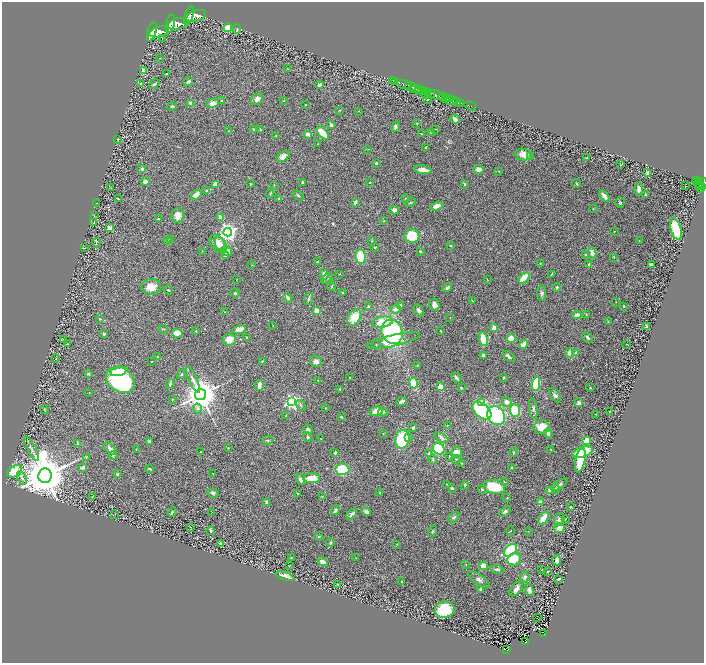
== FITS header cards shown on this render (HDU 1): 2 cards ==
NAXIS1  =                 1404
NAXIS2  =                 1321

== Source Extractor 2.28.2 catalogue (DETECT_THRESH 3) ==
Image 1404 x 1321 px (HDU 1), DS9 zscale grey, zoomed out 1/2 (1 PNG px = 2 x 2 image px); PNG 706 x 665 px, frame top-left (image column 1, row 1321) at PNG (2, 2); each listed source drawn as its Kron ellipse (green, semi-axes under 4 px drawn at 4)
Background 1.6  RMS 0.048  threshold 0.144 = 3 sigma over >= 5 px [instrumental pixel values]
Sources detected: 383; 28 cannot appear on this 1/2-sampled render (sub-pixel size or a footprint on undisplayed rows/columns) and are neither listed nor drawn; the other 355 listed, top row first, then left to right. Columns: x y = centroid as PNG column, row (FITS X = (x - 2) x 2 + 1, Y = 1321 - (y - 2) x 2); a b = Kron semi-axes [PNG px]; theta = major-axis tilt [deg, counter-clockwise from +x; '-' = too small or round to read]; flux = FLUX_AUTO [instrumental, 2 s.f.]
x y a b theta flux
189 16 10 4 75 9700
196 16 10 5 17 11000
170 24 9 4 76 11000
177 24 10 5 14 12000
228 27 4 4 - 90
237 29 4 2 - 7.8
152 32 10 4 74 7000
159 32 10 5 16 7700
162 39 2 1 - 2
160 58 2 2 - 3.5
288 69 4 3 - 6.8
144 71 3 2 - 230
166 74 2 2 - 7.6
188 81 5 3 - 15
393 81 3 1 - 86
395 81 2 1 - 55
141 83 3 3 - 11
154 84 6 2 39 14
404 84 7 2 -19 3000
319 85 4 3 - 25
410 86 6 2 -16 3100
415 89 5 2 - 940
418 90 4 2 - 900
422 90 3 2 - 1100
427 92 3 2 - 820
426 94 4 2 - 350
430 94 4 3 - 2200
437 95 7 3 -26 6800
443 97 4 2 - 920
446 98 3 2 - 1700
257 99 6 5 - 46
448 99 2 2 - 1100
428 100 2 2 - 11
452 100 6 3 10 620
221 101 3 2 - 7
283 101 3 2 - 4.2
456 102 2 1 - 470
213 103 6 4 6 57
461 103 2 1 - 140
191 104 3 3 - 68
306 105 3 2 - 4
172 106 5 3 - 12
471 106 6 1 -18 49
340 110 3 2 - 5.1
359 111 2 2 - 3.2
455 119 5 3 - 34
417 123 2 2 - 7
331 125 2 2 - 73
396 127 5 3 - 34
254 129 3 2 - 9.7
260 129 3 2 - 5.2
436 129 2 2 - 4.5
229 131 2 2 - 3.5
323 133 8 4 -48 240
431 133 3 2 - 5.7
307 134 4 3 - 34
422 134 3 2 - 4.3
276 135 3 2 - 6.3
118 139 3 2 - 5.4
318 143 2 1 - 2.6
426 148 3 2 - 19
368 149 2 2 - 3.2
523 155 8 6 -9 89
283 156 7 4 33 62
531 156 4 4 - 9.5
586 158 4 3 - 8.5
376 163 2 2 - 42
621 165 3 1 - 4.4
142 169 4 3 - 18
478 169 5 4 - 47
423 170 9 4 -6 63
499 171 2 2 - 3.3
647 173 4 3 - 20
145 181 4 3 - 36
696 181 3 2 - 370
303 182 2 2 - 13
699 182 3 2 - 350
369 183 3 2 - 6.3
576 183 4 3 - 9.1
215 184 3 3 - 78
251 184 3 3 - 5.9
465 184 3 2 - 8.8
699 184 4 2 - 300
703 184 6 3 77 1000
274 185 3 2 - 5.1
700 185 4 1 - 800
686 186 2 2 - 8.7
700 187 5 2 - 720
111 188 3 2 - 3.5
639 189 6 4 84 43
206 191 4 3 - 12
270 194 4 2 - 8.2
646 194 3 2 - 10
196 195 5 4 - 88
298 195 6 3 -43 12
604 196 7 3 -51 62
279 198 3 2 - 7.4
406 198 3 2 - 7.2
118 199 3 2 - 8.9
355 202 3 2 - 33
410 202 6 2 29 7
96 203 2 1 - 2.6
620 203 5 4 - 13
437 206 6 4 20 63
593 208 3 2 - 3.5
394 210 5 4 - 58
177 215 7 6 - 64
94 216 3 2 - 3.8
221 217 4 3 - 79
158 219 3 2 - 10
384 221 3 2 - 5.1
94 222 3 2 - 11
110 228 4 4 - 53
676 229 11 5 -73 400
614 231 2 1 - 3.7
228 232 4 4 - 4600
412 236 7 7 - 300
170 239 2 2 - 7.4
167 241 4 3 - 8.8
372 241 3 2 - 5.3
639 241 3 2 - 4.1
96 243 5 2 - 10
217 243 10 7 -53 110
221 245 8 5 -55 47
450 245 3 2 - 7.2
375 247 4 3 - 9.2
84 248 4 2 - 4.5
202 251 2 1 - 4.3
226 251 6 4 -15 100
420 251 3 2 - 9.3
592 253 6 3 -78 45
585 255 4 2 - 8.4
225 256 4 3 - 41
361 256 7 5 -80 240
614 257 3 3 - 5.1
317 262 3 2 - 9.4
540 263 3 2 - 5
589 264 3 3 - 14
651 264 4 3 - 17
252 265 2 2 - 4.3
324 274 5 4 - 59
340 274 3 2 - 4.3
551 274 3 2 - 4.1
524 278 6 3 47 370
237 279 2 2 - 2.9
327 279 6 2 38 9.8
487 279 4 1 - 3.9
332 286 5 3 - 9.8
151 287 10 8 1 110
557 287 4 3 - 14
447 288 5 3 - 20
168 290 5 3 - 9.1
235 293 5 4 - 13
342 293 2 2 - 20
541 293 8 4 85 22
288 298 5 2 - 38
308 299 6 3 72 17
472 300 3 2 - 5.4
616 302 2 1 - 3.7
434 304 6 5 - 72
400 305 3 3 - 21
369 306 3 2 - 11
624 306 3 2 - 7.7
396 309 5 3 - 48
418 310 6 4 -63 27
317 311 2 2 - 160
225 312 2 2 - 3.8
586 314 4 3 - 8.6
577 315 4 3 - 62
354 317 9 6 56 200
450 318 3 2 - 3.1
100 319 3 2 - 7.9
382 322 10 5 9 300
608 322 3 2 - 6.9
273 326 2 1 - 3
494 327 2 2 - 160
647 327 3 3 - 24
163 329 4 2 - 8.1
239 329 7 3 16 96
196 331 3 2 - 5.7
441 331 2 2 - 16
392 332 12 10 -65 1000
177 333 5 4 - 120
104 334 3 3 - 16
247 337 3 3 - 7.2
588 337 6 3 -42 24
511 338 4 4 - 170
229 339 6 6 - 120
484 339 7 4 -74 180
63 340 3 3 - 5.2
393 341 27 5 13 170
67 344 2 2 - 5.8
524 344 5 3 - 71
627 344 4 2 - 4.7
376 345 4 3 - 7.6
570 353 5 4 - 48
576 353 3 3 - 21
483 355 3 2 - 20
157 356 2 1 - 5
508 356 7 3 -39 37
56 359 2 2 - 6.5
152 361 2 1 - 3.8
262 361 2 2 - 14
316 361 6 5 - 34
417 365 3 2 - 4.6
119 371 9 3 15 230
88 374 2 2 - 39
181 374 5 2 - 9.5
504 377 2 2 - 5.5
350 378 2 2 - 9
456 378 6 2 -50 24
120 380 15 12 -32 1400
193 380 14 4 -65 42
318 380 3 2 - 8.2
413 383 5 4 - 310
170 384 5 2 - 16
536 384 7 3 82 420
259 385 5 3 - 56
440 387 2 2 - 220
461 387 3 3 - 8.1
590 388 3 2 - 7.5
340 389 2 2 - 5.7
89 393 2 2 - 3.5
200 395 5 5 - 24000
555 395 8 4 -52 29
172 399 2 2 - 4.8
292 402 4 4 - 2500
401 402 5 2 - 34
507 402 5 4 - 49
482 403 4 3 - 200
579 403 2 2 - 130
301 405 6 3 -60 13
326 408 2 2 - 5.6
533 408 10 4 -84 23
198 409 5 4 - 19
44 410 4 2 - 5.9
515 410 6 5 - 360
376 411 6 4 16 130
482 411 11 6 -40 1000
383 412 5 3 - 14
609 412 2 1 - 2.4
596 414 2 1 - 3.9
286 415 3 2 - 3.9
496 416 10 8 -51 820
341 417 3 2 - 12
447 425 2 2 - 4.7
542 427 8 6 8 150
413 428 3 2 - 21
308 429 5 4 - 23
383 433 2 2 - 4
548 433 5 3 - 28
308 437 5 4 - 12
409 438 3 3 - 14
441 438 8 4 -33 27
321 439 2 1 - 4.3
402 439 9 7 77 490
268 440 6 3 10 12
149 441 4 3 - 21
587 441 3 3 - 320
78 443 3 3 - 14
110 448 8 4 -41 45
228 448 2 2 - 6.6
32 449 14 3 -62 33
136 449 2 2 - 3.9
439 449 6 5 - 450
551 449 3 3 - 5.9
200 452 2 2 - 5.2
456 452 6 5 - 69
514 452 4 3 - 8.6
582 452 10 5 18 400
335 453 3 2 - 18
429 454 4 4 - 19
113 455 4 3 - 12
450 456 2 2 - 23
86 457 4 2 - 6.1
456 459 4 3 - 8
433 460 5 3 - 10
580 460 12 4 79 380
461 463 3 2 - 5.1
83 468 4 3 - 34
512 468 2 2 - 37
149 469 4 3 - 13
342 469 7 5 -7 350
15 471 8 5 30 330
213 473 3 2 - 4.1
117 474 3 3 - 20
45 476 7 7 - 54000
22 478 7 4 -71 31
312 478 8 5 -1 150
300 479 6 3 -55 45
504 482 3 2 - 5.5
446 484 2 2 - 4.4
559 485 9 4 32 24
465 486 4 3 - 11
494 487 11 7 -12 290
452 488 2 2 - 55
482 489 4 3 - 11
556 489 5 3 - 11
550 491 3 3 - 73
213 493 6 4 -9 22
297 493 2 2 - 7.4
380 493 3 2 - 11
92 496 3 2 - 2.7
322 497 3 2 - 5.1
507 498 2 2 - 3.9
267 502 3 3 - 37
540 502 3 3 - 37
570 507 3 2 - 8.6
335 510 5 3 - 19
505 511 6 4 42 24
172 512 5 3 - 14
212 512 2 2 - 3.4
366 512 4 3 - 28
115 514 3 2 - 2.8
352 514 6 3 43 27
454 517 7 4 41 17
543 518 7 4 55 130
565 519 4 2 - 5.3
559 520 6 5 - 38
190 527 2 1 - 2.2
559 528 5 5 - 62
211 531 4 3 - 14
433 531 5 4 - 14
510 531 4 2 - 5.3
528 531 2 2 - 3.5
319 536 4 3 - 14
330 543 4 3 - 12
220 544 4 3 - 16
397 544 3 2 - 4.2
510 550 8 5 40 880
291 558 3 2 - 6.7
356 558 3 2 - 5.1
514 559 7 6 - 240
557 560 5 3 - 48
323 562 5 3 - 70
466 564 3 2 - 6.7
289 566 3 2 - 4.7
483 566 4 4 - 79
497 569 7 3 -6 20
542 570 3 2 - 4.2
547 571 2 2 - 5.8
285 576 9 4 -17 74
525 577 5 5 - 28
479 579 12 5 -33 35
559 579 3 2 - 12
402 582 2 2 - 23
337 584 2 2 - 7.2
516 589 9 5 50 45
480 590 3 3 - 18
529 590 6 4 -64 27
445 610 10 8 12 410
537 618 2 1 - 53
544 634 3 2 - 150
525 641 3 3 - 170
507 650 4 2 - 110
At the frame edge (FLAGS 8, measured only in part): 1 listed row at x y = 703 184
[28 sub-pixel or undisplayed-footprint detections neither listed nor drawn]